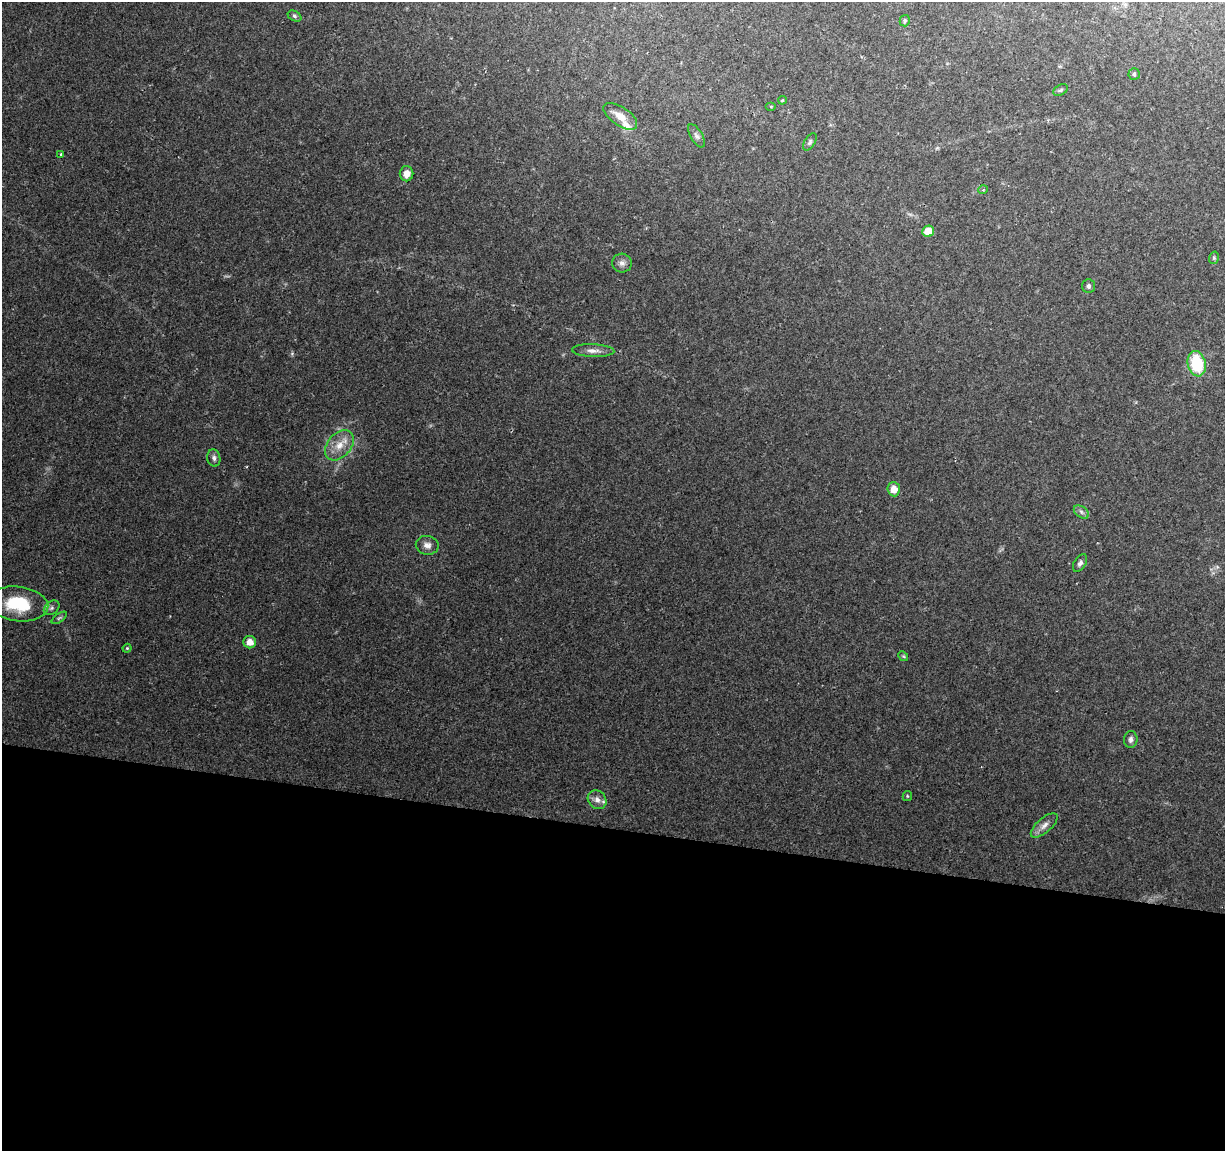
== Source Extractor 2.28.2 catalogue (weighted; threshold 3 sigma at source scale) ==
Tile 14 of 4 x 4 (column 2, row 4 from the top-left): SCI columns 1224-2446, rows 227-1375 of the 4900 x 5106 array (HDU 1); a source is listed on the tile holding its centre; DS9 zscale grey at full resolution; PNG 1227 x 1153 px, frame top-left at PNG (2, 2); each listed source drawn as its Kron ellipse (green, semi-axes under 4 px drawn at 4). Shown black and unused: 28% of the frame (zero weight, under 2 of 3 exposures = <1% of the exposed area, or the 3 px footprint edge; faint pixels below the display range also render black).
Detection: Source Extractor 2.28.2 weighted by HDU 2 'WHT'; one run over the whole footprint, this tile lists its part. Background 0.0974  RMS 0.006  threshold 0.0272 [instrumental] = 3 sigma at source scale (4.5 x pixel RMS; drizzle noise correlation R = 1.50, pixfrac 1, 0.0396/0.0396 arcsec/px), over >= 5 px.
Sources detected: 36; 2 inside a brighter listed object's ellipse — not listed separately; the other 34 listed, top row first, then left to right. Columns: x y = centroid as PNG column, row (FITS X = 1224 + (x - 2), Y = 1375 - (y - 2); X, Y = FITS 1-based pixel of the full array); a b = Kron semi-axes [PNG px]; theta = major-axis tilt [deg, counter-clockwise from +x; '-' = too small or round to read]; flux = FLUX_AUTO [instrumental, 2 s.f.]
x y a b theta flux
294 16 7 5 -28 1.1
905 21 6 5 - 0.96
1134 74 5 5 - 0.97
1061 90 8 5 27 1.1
782 100 4 4 - 0.69
771 106 5 3 - 0.6
620 116 19 9 -35 7
696 136 13 6 -60 2.2
810 142 10 5 59 1.4
61 154 3 3 - 0.75
406 174 7 6 - 5.3
983 190 5 3 - 0.57
928 231 6 5 - 9
1214 258 6 5 - 0.97
622 263 9 9 - 2.9
1089 286 7 6 - 1.4
593 351 21 6 -2 4
1197 364 13 9 -78 28
339 445 17 11 49 8.8
214 458 9 6 -82 1.9
894 489 7 6 - 6.4
1081 512 8 5 -37 1.9
427 545 11 9 -10 3.5
1080 563 10 5 58 1.9
18 604 30 17 -7 28
52 608 9 6 40 1.9
59 618 9 4 35 1.1
250 642 6 6 - 5.1
127 648 4 4 - 0.63
903 656 5 4 - 0.76
1131 739 8 7 - 2.3
907 796 5 4 - 0.69
597 800 10 8 -45 4.1
1044 825 16 7 41 4.1